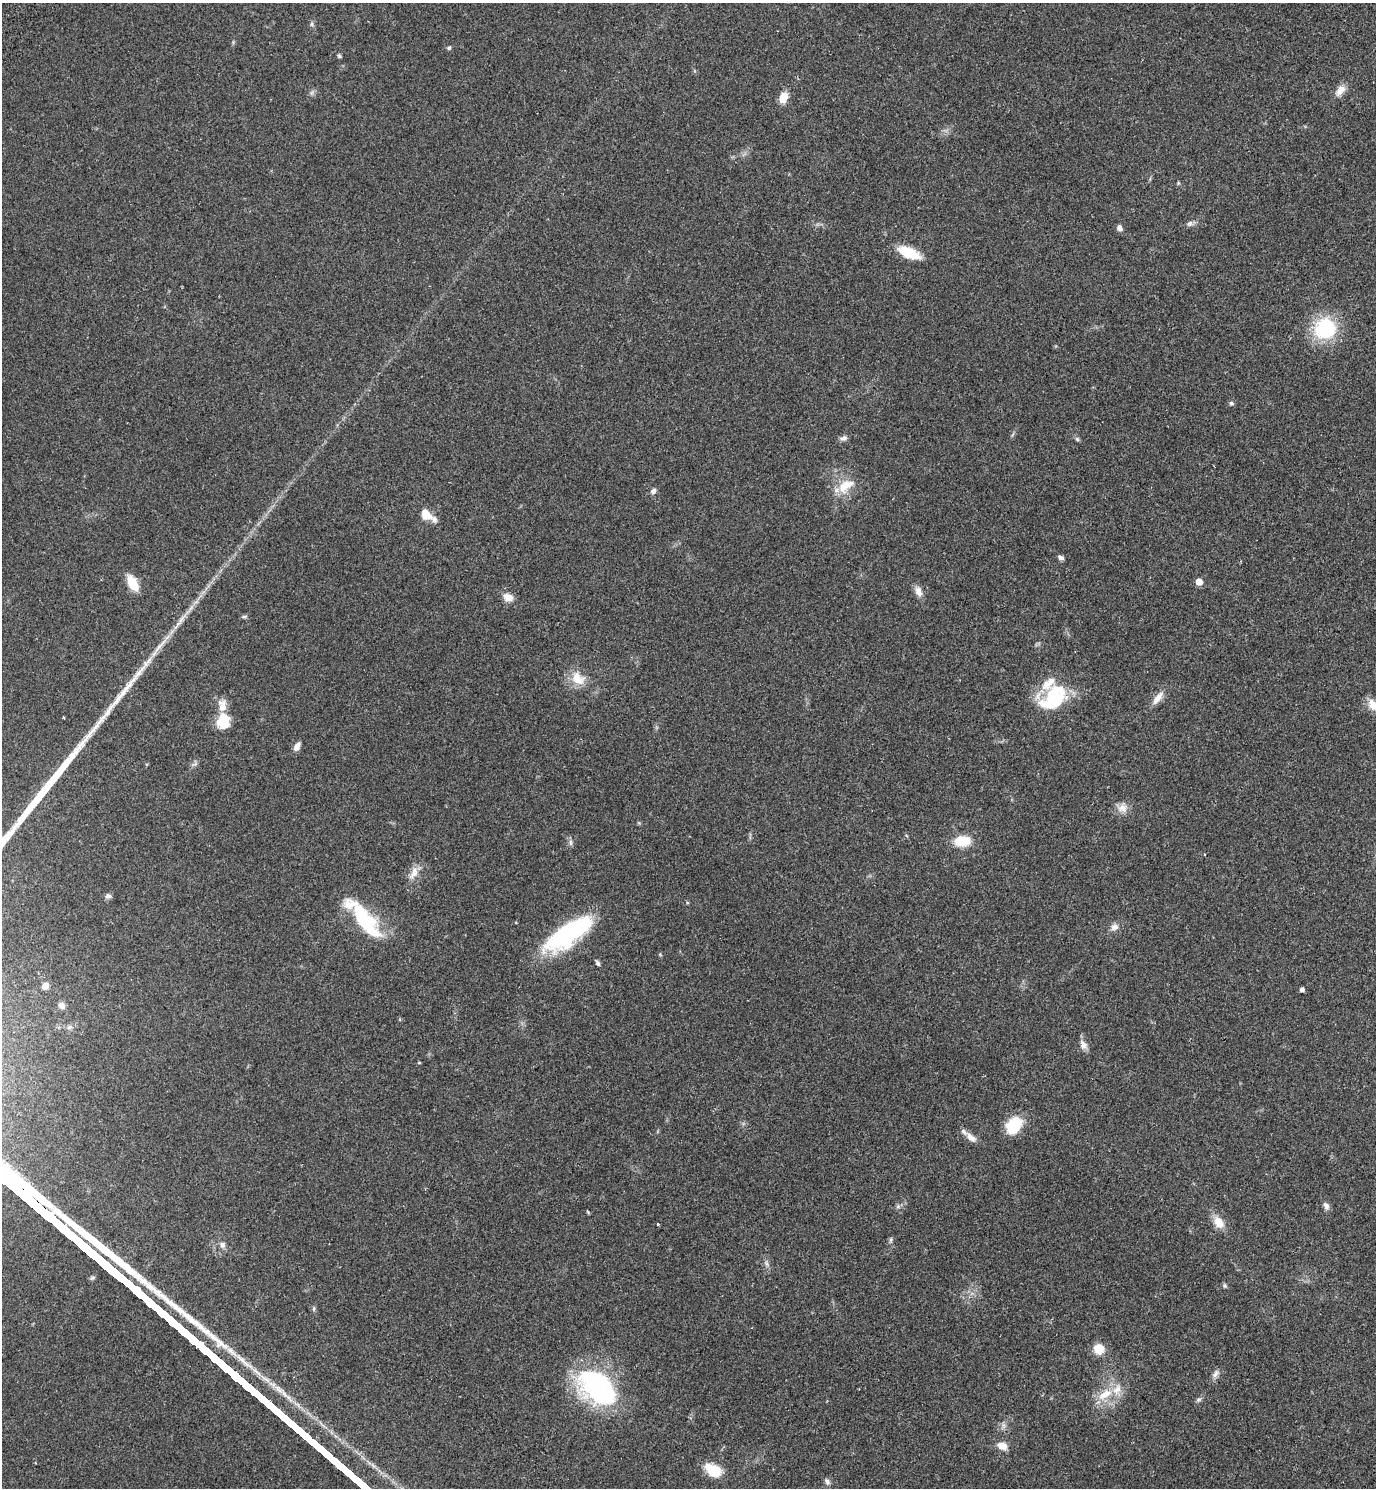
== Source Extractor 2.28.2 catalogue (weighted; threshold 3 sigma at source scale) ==
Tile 6 of 4 x 4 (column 2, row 2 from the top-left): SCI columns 1578-2951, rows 3013-4498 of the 6042 x 6022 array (HDU 1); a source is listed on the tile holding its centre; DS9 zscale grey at full resolution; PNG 1378 x 1490 px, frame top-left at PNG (2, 3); no overlay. Shown black and unused: <1% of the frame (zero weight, under 2 of 3 exposures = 3% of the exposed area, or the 3 px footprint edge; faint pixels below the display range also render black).
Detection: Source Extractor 2.28.2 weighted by HDU 2 'WHT'; one run over the whole footprint, this tile lists its part. Background 0.0878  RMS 0.008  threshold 0.036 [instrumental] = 3 sigma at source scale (4.5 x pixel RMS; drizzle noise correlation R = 1.50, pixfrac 1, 0.05/0.05 arcsec/px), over >= 5 px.
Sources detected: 74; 3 inside a brighter object's white glare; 1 long thin detection or spike segment (spike, bleed or trail) — not listed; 5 inside a brighter listed object's ellipse — not listed separately; the other 65 listed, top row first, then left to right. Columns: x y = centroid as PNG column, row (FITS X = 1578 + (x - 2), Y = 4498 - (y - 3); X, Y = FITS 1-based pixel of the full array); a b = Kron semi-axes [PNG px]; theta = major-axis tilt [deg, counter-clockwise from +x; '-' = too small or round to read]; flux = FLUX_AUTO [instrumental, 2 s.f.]
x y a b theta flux
312 24 7 4 89 1.3
449 48 5 5 - 1.5
339 56 5 5 - 1.1
1340 90 16 9 55 6.8
783 97 13 9 73 9.3
1178 183 5 3 - 0.85
1190 224 9 6 39 2.3
1119 228 7 6 - 3.3
909 253 19 9 -24 29
1325 328 23 22 - 53
1231 403 5 5 - 1.9
844 438 9 6 15 2.7
1077 439 6 5 - 1.4
844 486 23 13 51 15
653 491 8 6 49 2.5
426 514 15 12 -54 8.6
1061 557 8 5 -29 2.1
1199 582 5 5 - 9.4
132 583 13 7 -62 22
918 591 14 9 -69 5.1
508 597 13 9 -22 6.1
196 602 7 4 19 1.6
244 617 8 4 0 1.3
182 619 16 6 53 5
160 646 34 5 49 11
578 678 21 15 -37 14
1158 698 20 8 53 7.4
1054 701 35 24 40 41
222 705 17 11 89 7.9
1374 706 18 11 -32 11
64 718 4 2 - 0.63
224 721 15 12 88 22
297 746 11 6 59 4.7
1122 808 13 12 - 6.6
962 841 22 14 2 15
571 843 9 4 -89 1.9
414 873 18 9 71 7.4
108 896 8 6 5 2.5
363 916 50 17 -46 53
1114 927 11 9 35 4.1
567 934 50 20 38 93
598 963 7 5 -58 1.7
45 986 8 7 - 4.1
1302 989 4 4 - 2.6
62 1006 10 7 -45 3
1083 1045 13 8 -59 4.7
1014 1125 21 15 53 23
971 1137 14 7 -36 5.8
898 1206 6 6 - 1.6
1326 1206 11 7 -64 2.9
1218 1222 18 11 -56 9.5
891 1240 7 4 89 1.3
222 1244 8 7 - 3.2
767 1264 6 5 - 1.8
1225 1286 7 5 -89 1.4
314 1309 7 4 82 1.2
1098 1349 13 12 - 11
1215 1374 12 6 56 3.3
597 1388 53 33 -41 100
1105 1394 24 11 32 16
1198 1400 8 5 8 1.6
1003 1425 7 4 -72 1.8
1002 1446 13 9 -22 6.4
713 1470 17 11 -34 23
827 1481 9 6 -58 2.3
Isophote crosses this tile's border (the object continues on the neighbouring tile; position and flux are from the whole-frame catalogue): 1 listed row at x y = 1374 706